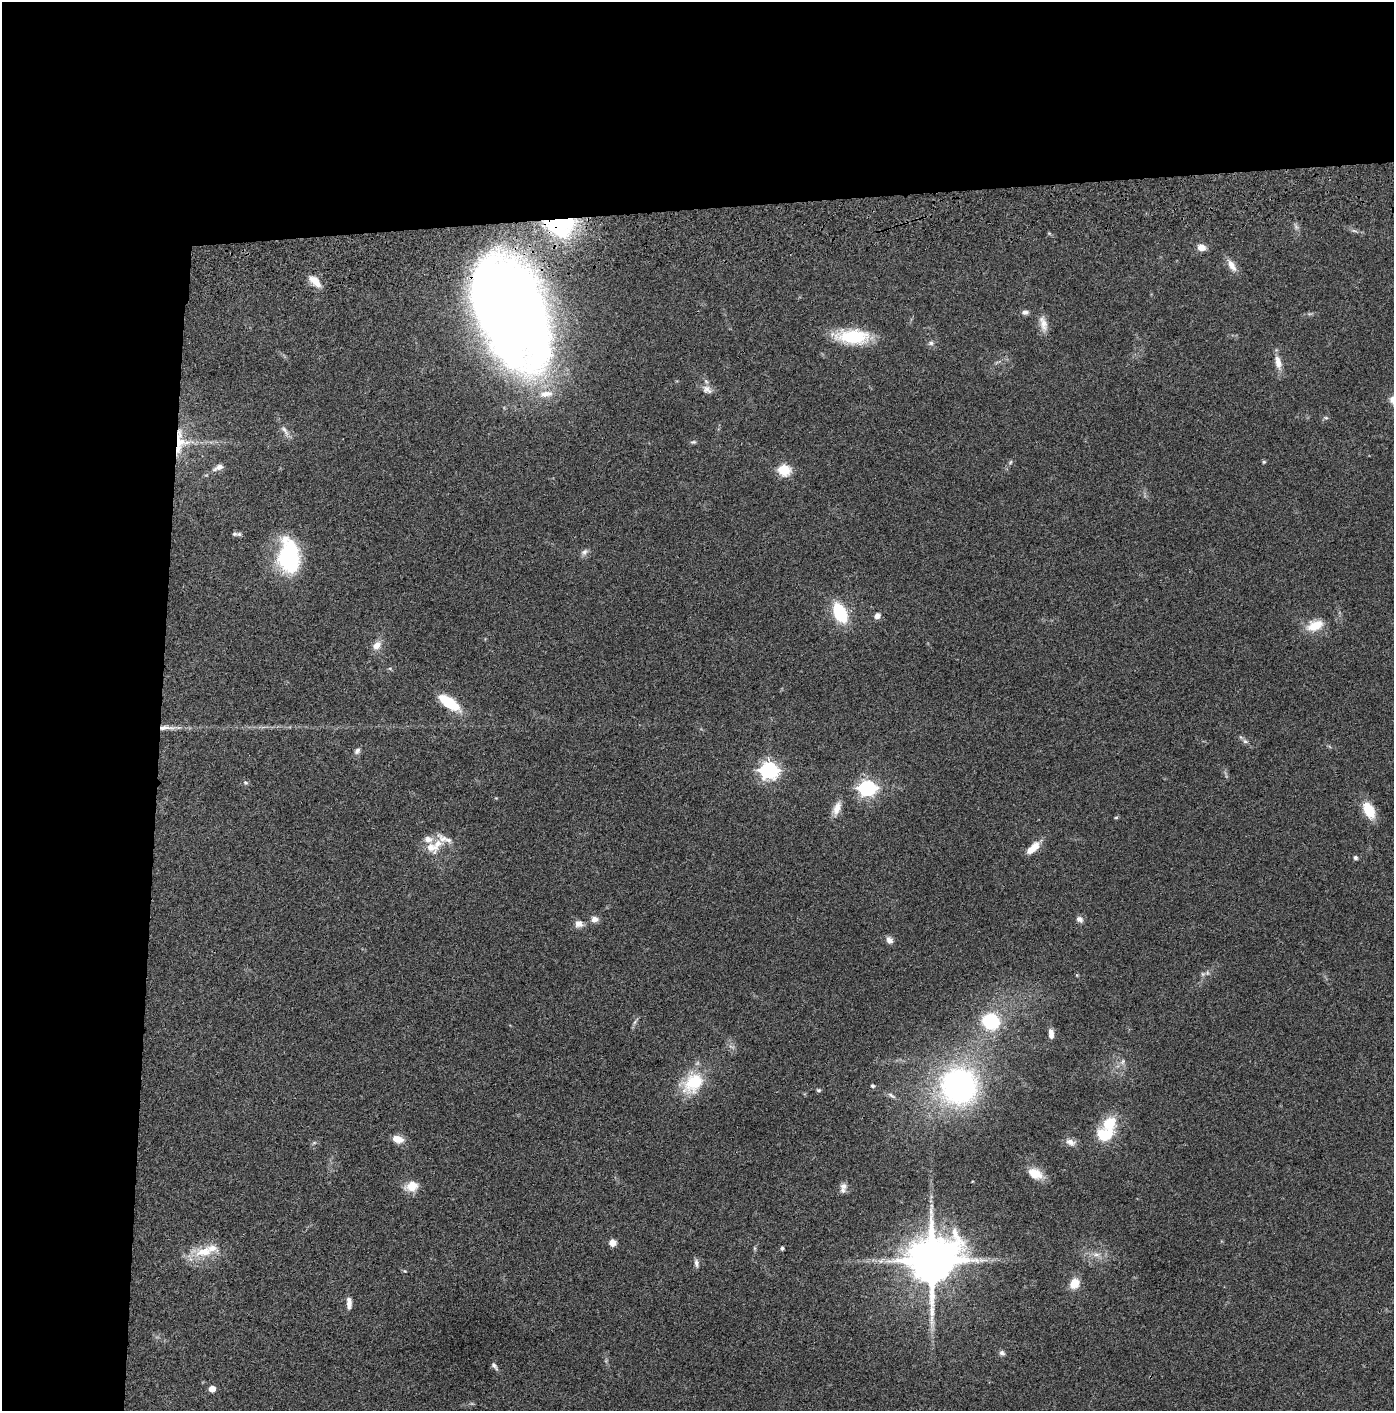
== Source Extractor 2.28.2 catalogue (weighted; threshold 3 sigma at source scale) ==
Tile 1 of 3 x 3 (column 1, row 1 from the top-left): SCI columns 51-1442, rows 2934-4342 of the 4276 x 4457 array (HDU 1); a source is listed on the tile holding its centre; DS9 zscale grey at full resolution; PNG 1396 x 1413 px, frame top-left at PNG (2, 2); no overlay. Shown black and unused: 24% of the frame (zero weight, under 3 of 4 exposures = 6% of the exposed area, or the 3 px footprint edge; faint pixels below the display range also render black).
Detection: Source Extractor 2.28.2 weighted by HDU 2 'WHT'; one run over the whole footprint, this tile lists its part. Background 0.064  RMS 0.0059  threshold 0.0266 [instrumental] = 3 sigma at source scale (4.5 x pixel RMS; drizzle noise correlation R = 1.50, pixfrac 1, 0.05/0.05 arcsec/px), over >= 5 px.
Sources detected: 86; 1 too faint to see at this stretch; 1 inside a brighter object's white glare — not listed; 8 inside a brighter listed object's ellipse — not listed separately; the other 76 listed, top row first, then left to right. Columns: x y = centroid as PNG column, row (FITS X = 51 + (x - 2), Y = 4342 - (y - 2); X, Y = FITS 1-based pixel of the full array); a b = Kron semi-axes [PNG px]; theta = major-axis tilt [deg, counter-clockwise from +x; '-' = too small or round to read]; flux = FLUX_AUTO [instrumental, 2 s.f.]
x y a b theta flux
560 225 36 23 -3 69
1354 231 9 4 -13 1.4
1201 247 8 7 - 5.1
1232 265 18 8 -58 5.3
315 281 20 9 -44 6.8
510 306 98 56 -67 850
1025 312 9 6 -3 2.1
1043 324 24 9 -77 5.6
853 337 31 14 -2 36
931 343 7 6 - 1.5
1278 362 20 8 -76 6
707 389 16 10 -30 4
1326 418 7 5 -6 1
285 431 19 6 -57 3.6
179 442 33 22 -83 22
693 442 8 5 9 1
1010 462 6 4 60 0.97
1264 462 5 4 - 0.79
218 467 16 7 23 3.3
784 470 6 6 - 56
234 534 9 6 4 1.6
584 552 11 7 38 2.2
289 556 39 23 -86 56
840 613 17 10 -63 34
877 616 7 6 - 3.3
1315 625 24 13 21 11
377 645 13 9 51 4.9
390 668 6 4 -1 0.77
449 702 26 10 -35 20
167 728 27 6 0 5.9
1245 741 8 5 -30 1.7
357 751 9 6 58 2.1
769 770 7 7 - 250
245 783 7 6 - 1.2
867 788 7 6 - 190
837 808 20 8 70 5.4
1369 810 20 11 -62 14
1116 817 5 3 - 0.64
444 839 26 11 -25 6.4
1035 846 13 10 53 6.3
431 848 21 14 -26 9.2
1355 858 6 5 - 1.2
594 919 9 8 - 3.3
1079 919 9 7 -39 2.4
579 924 12 10 -2 3.9
889 940 10 7 -56 2.9
1203 974 6 6 - 1.3
635 1021 13 3 55 1.3
991 1021 14 12 -15 42
1051 1034 12 6 -86 3.4
1123 1062 8 5 71 1.5
693 1083 33 24 44 25
872 1086 5 4 - 1.2
958 1086 33 32 - 170
818 1090 6 4 -15 0.89
891 1095 13 5 -30 2
1105 1134 21 15 8 18
397 1139 13 8 -16 6.6
1070 1142 15 9 -23 3.6
314 1143 7 4 19 0.9
1035 1174 18 11 -26 9.1
412 1186 15 11 14 8.5
844 1186 10 8 -8 2.8
612 1243 8 7 - 3.7
754 1248 6 4 -71 0.73
782 1248 4 4 - 1.4
204 1252 27 14 11 16
1096 1254 11 7 -13 3.7
931 1260 15 13 47 3400
696 1263 12 6 -80 2
405 1271 5 5 - 0.66
1074 1283 12 10 56 8.2
349 1303 15 6 -88 3.5
1002 1353 7 6 - 1.8
494 1366 12 5 -52 1.8
212 1389 5 5 - 6.3
Overlapping masked pixels (flux is a lower limit): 5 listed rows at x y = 560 225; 510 306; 179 442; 167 728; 1035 846